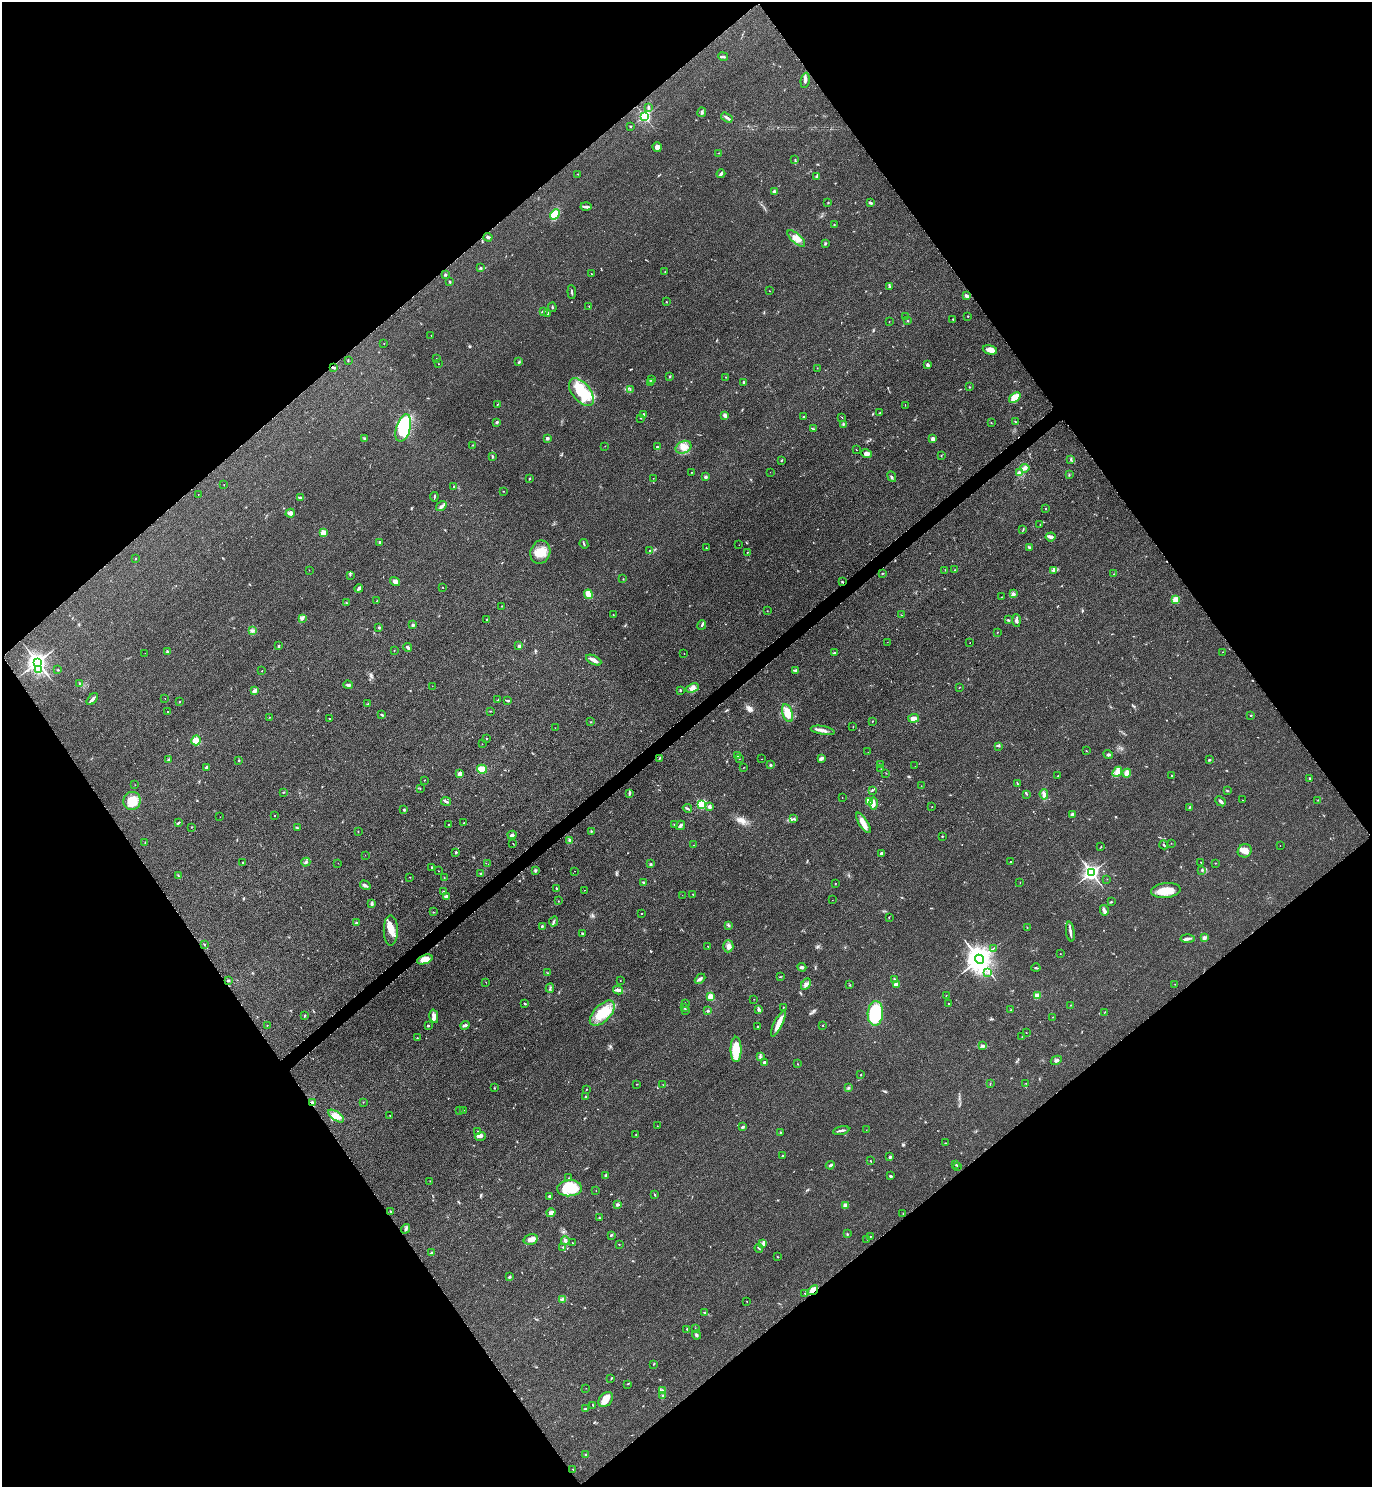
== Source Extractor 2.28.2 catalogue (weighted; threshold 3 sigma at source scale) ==
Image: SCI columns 312-5789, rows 7-5944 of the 5957 x 5960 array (HDU 1 of 3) = the unmasked area's bounding box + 8 px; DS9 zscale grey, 4 x 4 block average (1 PNG px = mean of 4 x 4 image px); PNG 1374 x 1489 px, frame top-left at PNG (2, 2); each listed source drawn as its Kron ellipse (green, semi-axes under 4 px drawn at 4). Shown black and unused: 50% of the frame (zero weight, under 2 of 3 exposures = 1% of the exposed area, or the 3 px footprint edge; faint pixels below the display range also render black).
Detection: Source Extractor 2.28.2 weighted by HDU 2 'WHT'. Background 0.0786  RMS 0.0081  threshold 0.0366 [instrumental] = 3 sigma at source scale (4.5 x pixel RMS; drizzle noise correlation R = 1.50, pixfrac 1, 0.05/0.05 arcsec/px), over >= 5 px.
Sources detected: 484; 2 too faint to see at this stretch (4 x 4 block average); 1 inside a brighter object's white glare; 4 cosmic-ray / hot-pixel residue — neither listed nor drawn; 2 coinciding with a brighter row at this scale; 17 inside a brighter listed object's ellipse — not listed separately; the other 458 listed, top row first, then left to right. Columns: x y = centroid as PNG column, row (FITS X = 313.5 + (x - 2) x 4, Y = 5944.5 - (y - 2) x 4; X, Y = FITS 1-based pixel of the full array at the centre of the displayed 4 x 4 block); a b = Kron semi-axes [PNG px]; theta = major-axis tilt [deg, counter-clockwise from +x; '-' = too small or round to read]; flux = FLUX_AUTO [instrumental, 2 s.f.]
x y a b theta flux
723 57 5 2 - 7.3
805 80 8 2 78 12
648 108 4 2 - 6.6
702 112 4 2 - 6.9
644 116 2 2 - 830
727 117 6 2 -30 12
630 126 2 2 - 4.1
657 147 5 4 - 17
719 153 2 2 - 2
795 160 2 2 - 2.7
578 174 2 2 - 4.2
721 174 4 2 - 12
816 177 2 2 - 3.8
774 191 3 3 - 11
828 203 2 2 - 2.9
871 203 3 2 - 6.4
586 207 5 3 - 11
555 214 6 3 47 89
834 225 2 2 - 2.5
488 237 4 2 - 13
796 238 11 4 -42 37
825 243 2 2 - 2.2
480 268 3 2 - 4.5
665 272 2 2 - 3
591 274 2 2 - 2
445 275 2 2 - 28
450 282 2 2 - 7.6
890 286 2 2 - 2.5
769 291 2 2 - 1.1
572 292 7 2 -85 6.3
966 296 4 2 - 16
666 302 2 2 - 6.1
589 306 2 2 - 1.4
552 307 5 2 - 5.3
543 311 4 2 - 5.1
547 314 2 2 - 1.3
968 316 2 2 - 4
906 317 2 2 - 1.7
953 319 2 2 - 2.5
889 321 2 2 - 2.1
908 321 2 2 - 4
431 336 2 2 - 1.2
384 343 2 2 - 1.4
990 350 7 4 -14 28
436 359 2 2 - 1.2
348 360 3 2 - 3
519 362 3 2 - 5.1
439 364 2 2 - 1.9
927 365 4 3 - 11
333 368 3 2 - 5.6
817 368 2 2 - 1.8
670 376 2 2 - 4.8
725 377 2 2 - 1.5
651 380 3 2 - 4.3
650 382 3 2 - 3.7
743 382 2 2 - 15
969 387 2 2 - 2.3
630 390 3 2 - 3
581 392 16 9 -51 170
1015 398 6 3 40 120
497 404 3 2 - 2
905 405 2 2 - 1.3
880 413 2 2 - 2.5
643 414 2 2 - 4.6
725 415 3 3 - 13
803 417 2 2 - 4.5
842 417 2 2 - 1.5
640 418 2 2 - 1.6
497 422 2 2 - 10
1015 422 4 2 - 3.2
991 423 2 2 - 2.3
843 424 2 2 - 2.2
403 428 14 7 74 240
813 429 3 2 - 3.7
547 438 2 2 - 37
365 439 4 3 - 6.8
933 439 3 3 - 14
472 445 2 2 - 1.4
605 446 2 2 - 1.2
657 447 3 3 - 7.3
683 447 8 6 26 35
856 450 2 2 - 2.7
866 454 5 4 - 18
941 455 2 2 - 2.3
492 456 4 2 - 4.1
1071 459 3 2 - 4.7
781 460 2 2 - 3.1
1025 468 5 3 - 13
691 472 2 2 - 1.4
770 472 2 2 - 0.54
1019 473 3 3 - 12
1069 475 2 2 - 2.4
705 477 2 2 - 35
892 477 5 2 - 7.4
653 478 2 2 - 1.1
529 479 3 2 - 3.2
224 484 2 2 - 1
454 487 3 2 - 4.4
503 491 2 2 - 1.4
198 494 2 2 - 1
434 497 5 2 - 4.5
300 498 4 3 - 7.2
441 506 6 2 35 11
1045 509 2 2 - 2.1
290 513 4 3 - 10
1040 524 2 2 - 1.3
1023 529 3 2 - 3.5
323 533 2 2 - 150
1051 537 5 4 - 13
380 542 2 2 - 4.5
584 544 5 2 - 4.3
739 545 2 2 - 1.1
1029 547 3 2 - 6.6
706 548 2 2 - 2.9
650 550 2 2 - 3
540 552 12 10 70 70
747 552 3 2 - 2.4
135 559 2 2 - 5.5
309 570 2 2 - 1.2
945 570 2 2 - 1.2
955 570 2 2 - 1.6
1054 570 3 2 - 4.6
883 574 3 2 - 2
1114 574 2 2 - 1.4
350 575 2 2 - 2
623 579 2 2 - 1.9
395 582 5 4 - 15
842 582 2 2 - 4.7
443 587 2 2 - 1.7
359 588 4 3 - 12
588 594 5 3 - 58
1013 594 3 3 - 12
1002 597 2 2 - 1
377 600 2 2 - 1.4
1176 600 2 2 - 220
346 603 2 2 - 1.9
502 606 2 2 - 1.8
767 611 2 2 - 1.4
613 615 2 2 - 1.9
901 615 2 2 - 1.4
302 618 4 3 - 8.2
486 619 2 2 - 2.6
1008 620 3 2 - 3.9
1016 620 6 2 -87 6.8
412 625 3 2 - 5.7
702 625 5 2 - 6.3
379 627 2 2 - 6.1
252 631 2 2 - 5.4
997 632 2 2 - 1.3
887 642 2 2 - 0.76
970 643 2 2 - 3.2
278 646 2 2 - 14
519 646 2 2 - 36
408 647 4 2 - 13
394 650 2 2 - 1.4
167 651 2 2 - 6.1
1222 652 2 2 - 1.1
145 653 2 2 - 1.3
684 653 2 2 - 2.1
834 653 3 2 - 3.6
594 660 8 2 -27 32
37 662 3 3 - 3200
38 670 2 2 - 100
58 670 2 2 - 3.5
796 670 3 2 - 12
262 671 2 2 - 1.3
79 683 2 2 - 2.4
348 685 5 3 - 8.5
432 686 2 2 - 0.73
960 687 2 2 - 1.5
692 688 6 4 22 20
255 690 3 3 - 7.7
680 690 2 2 - 5.2
165 698 2 2 - 1.6
92 699 7 2 49 15
498 700 2 2 - 1.5
508 701 3 2 - 5.4
179 702 2 2 - 2.8
368 704 3 2 - 3.5
491 711 2 2 - 2.2
168 712 2 2 - 9.6
787 713 9 5 -71 63
382 715 3 2 - 4.2
1251 715 2 2 - 3.7
269 717 2 2 - 1.2
329 718 2 2 - 2.3
913 718 5 3 - 25
872 721 2 2 - 2
590 722 2 2 - 2.5
853 727 2 2 - 1.8
555 728 2 2 - 0.99
823 730 12 3 -10 26
486 738 2 2 - 2
196 740 5 4 - 41
482 744 2 2 - 0.95
999 746 2 2 - 3.2
1086 751 2 2 - 1.7
868 752 2 2 - 0.68
1108 754 5 2 - 6.8
738 755 3 2 - 9.3
660 758 2 2 - 3.5
821 758 4 2 - 17
169 759 2 2 - 5
739 759 2 2 - 1.7
762 759 2 2 - 1
238 760 2 2 - 1.8
1209 760 2 2 - 6.2
771 765 3 3 - 5.6
880 765 3 2 - 3.7
915 766 2 2 - 0.66
206 767 3 2 - 15
744 767 2 2 - 1.6
482 769 5 4 - 47
881 769 2 2 - 1.3
1117 772 5 4 - 20
886 773 2 2 - 1.5
1127 773 4 3 - 27
460 774 3 3 - 27
1171 775 2 2 - 2.6
1058 776 2 2 - 2.3
1309 778 2 2 - 5.4
424 780 2 2 - 1.8
1017 783 2 2 - 3
135 785 2 2 - 1.1
921 786 2 2 - 2
420 788 2 2 - 1.8
873 790 3 2 - 3.6
1227 791 4 2 - 3.2
283 792 2 2 - 4
629 793 4 2 - 9.8
1027 794 2 2 - 1.8
1044 794 5 3 - 19
842 798 2 2 - 2.8
1242 800 2 2 - 1.3
1318 800 2 2 - 1.9
132 801 9 8 - 86
1221 801 6 3 -41 9.8
446 802 5 2 - 9.2
869 802 3 2 - 64
873 803 6 3 90 18
702 804 2 2 - 480
710 807 3 2 - 19
932 807 2 2 - 3.2
687 808 5 2 - 6
1189 808 3 2 - 2.2
404 810 2 2 - 4.9
1072 815 4 2 - 16
275 816 2 2 - 2
220 817 2 2 - 1.3
794 819 2 2 - 3
178 823 4 2 - 6.1
463 823 2 2 - 3
863 823 12 4 -58 37
448 825 2 2 - 5.9
675 825 2 2 - 3.1
681 825 5 3 - 7.7
191 827 2 2 - 1.5
297 828 2 2 - 2.2
358 831 2 2 - 1.4
591 831 2 2 - 3.2
512 835 4 3 - 8
942 836 2 2 - 2.3
570 841 3 3 - 10
145 843 4 2 - 2.9
513 843 2 2 - 2.1
1171 843 2 2 - 1.1
693 845 2 2 - 1.2
1164 845 4 2 - 4.9
1280 845 2 2 - 1.2
1101 846 2 2 - 2.1
1245 851 7 6 - 32
456 852 2 2 - 15
881 854 2 2 - 45
365 855 2 2 - 0.82
243 862 3 2 - 3
306 862 4 2 - 6.4
1010 862 2 2 - 2.8
1201 862 2 2 - 2.1
338 863 2 2 - 1.1
1215 863 2 2 - 2.5
488 864 2 2 - 0.67
651 864 3 2 - 3.8
431 867 2 2 - 3.5
1202 870 3 2 - 4.2
439 871 2 2 - 1.3
535 871 4 3 - 6.3
575 871 2 2 - 1.3
481 873 3 2 - 4.2
1091 873 3 2 - 2100
178 876 2 2 - 3.2
410 877 2 2 - 1.4
444 878 2 2 - 1.8
1107 879 2 2 - 1.1
643 882 2 2 - 3.4
1020 882 2 2 - 1.3
835 884 2 2 - 1.8
365 885 6 3 -31 9.7
556 888 3 2 - 3.7
584 890 2 2 - 3.1
1166 890 14 7 7 76
444 892 3 2 - 5.2
693 894 2 2 - 2.5
682 895 2 2 - 0.71
446 897 3 3 - 10
832 900 2 2 - 0.75
558 901 2 2 - 1.7
1111 902 3 2 - 3.3
372 904 4 3 - 7.6
1104 910 5 2 - 11
433 912 2 2 - 2.2
642 914 2 2 - 2.1
889 918 2 2 - 2.2
554 921 5 2 - 8.2
356 923 2 2 - 23
728 925 2 2 - 2
542 926 2 2 - 3
1027 927 2 2 - 2
391 930 15 7 -90 52
1070 932 10 2 -82 16
582 933 2 2 - 3.8
1204 937 3 3 - 7.6
1187 938 7 2 -3 12
204 945 2 2 - 2.3
708 946 2 2 - 1.8
728 946 6 5 - 21
993 948 2 2 - 1.8
1060 954 2 2 - 1.6
425 959 8 4 20 55
979 959 4 4 - 7700
802 967 4 3 - 9.9
1036 968 4 2 - 4.5
548 973 2 2 - 1.9
987 973 2 2 - 1.6
780 977 2 2 - 1.8
700 979 6 3 42 10
894 979 3 2 - 5.9
228 980 2 2 - 4.1
620 981 2 2 - 1.2
486 982 2 2 - 1.2
806 984 6 3 60 14
896 984 4 3 - 20
1175 984 2 2 - 1.5
850 985 2 2 - 2.3
550 988 4 2 - 5.4
618 990 5 3 - 11
946 995 2 2 - 1.3
1037 996 2 2 - 150
711 997 4 3 - 41
754 999 2 2 - 1.2
525 1004 2 2 - 3.6
685 1004 2 2 - 1.4
948 1004 2 2 - 2.5
1070 1005 2 2 - 1.5
685 1007 2 2 - 4.3
783 1007 2 2 - 4.4
758 1010 4 3 - 6.4
1011 1010 2 2 - 1
686 1011 2 2 - 1.7
708 1011 2 2 - 7
1105 1012 2 2 - 1.9
602 1013 16 8 45 130
875 1013 12 7 87 260
305 1016 3 2 - 4
434 1016 7 3 -77 23
1053 1017 2 2 - 1.3
778 1023 14 3 64 46
267 1025 2 2 - 2.7
465 1025 5 2 - 8.4
823 1025 2 2 - 1.9
428 1026 2 2 - 13
758 1027 2 2 - 2.5
1026 1033 2 2 - 1.2
1022 1037 2 2 - 1.5
417 1038 2 2 - 2.2
983 1046 3 2 - 6.9
736 1049 12 5 -90 130
760 1056 4 2 - 4.9
1056 1060 6 2 27 8.8
765 1062 2 2 - 45
797 1064 2 2 - 1.5
861 1074 3 2 - 2.4
1026 1083 2 2 - 0.87
637 1084 2 2 - 1.4
990 1084 2 2 - 2.2
663 1085 2 2 - 1.6
494 1088 2 2 - 2.7
848 1088 3 2 - 4.6
586 1089 2 2 - 2.1
585 1097 2 2 - 3.6
363 1102 2 2 - 1.4
313 1103 2 2 - 20
464 1110 2 2 - 1.2
459 1111 2 2 - 1.4
390 1115 2 2 - 1.6
336 1116 9 4 -35 30
657 1126 2 2 - 1
743 1126 4 2 - 5.2
841 1130 8 2 11 13
866 1130 2 2 - 0.72
478 1131 2 2 - 1.3
780 1132 2 2 - 2.7
636 1134 2 2 - 3.3
480 1136 5 3 - 15
945 1143 2 2 - 1.6
783 1155 2 2 - 2.4
890 1156 3 2 - 5.3
870 1161 2 2 - 2.7
830 1165 4 2 - 10
956 1165 3 2 - 2.8
957 1167 2 2 - 1.6
606 1175 3 2 - 7.4
890 1176 2 2 - 7.4
569 1178 2 2 - 2
430 1181 2 2 - 1.5
569 1188 12 8 3 170
596 1191 2 2 - 1.1
655 1195 3 2 - 3.2
550 1196 3 2 - 12
617 1205 3 2 - 8
845 1205 2 2 - 97
391 1212 2 2 - 1.7
551 1213 5 3 - 20
903 1214 3 2 - 2
599 1218 2 2 - 2.2
406 1229 5 2 - 6.3
847 1234 3 2 - 4.8
611 1235 3 2 - 5.1
871 1236 2 2 - 1.7
531 1239 7 5 14 25
867 1239 2 2 - 2.2
565 1241 4 3 - 14
573 1243 2 2 - 2
763 1243 3 2 - 6.1
619 1244 2 2 - 2.2
563 1247 2 2 - 1.8
759 1248 4 2 - 3.2
431 1253 3 3 - 5.9
777 1257 2 2 - 2.7
510 1277 3 2 - 6
813 1290 5 3 - 51
805 1293 2 2 - 1.3
562 1299 3 2 - 4
747 1302 2 2 - 1.2
705 1313 3 2 - 4
687 1329 2 2 - 1.1
695 1329 2 2 - 1.9
697 1335 4 2 - 6.6
654 1364 2 2 - 2.1
611 1379 2 2 - 1.6
628 1384 2 2 - 2.4
586 1388 2 2 - 0.72
662 1391 4 2 - 23
663 1396 3 2 - 7.6
606 1399 8 6 49 40
593 1405 4 2 - 2.9
585 1409 2 2 - 2.4
586 1455 3 2 - 5.4
573 1469 2 2 - 2
Overlapping masked pixels (flux is a lower limit): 2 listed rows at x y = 313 1103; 813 1290
Diffuse or blended objects may show on this block-average render without a row.